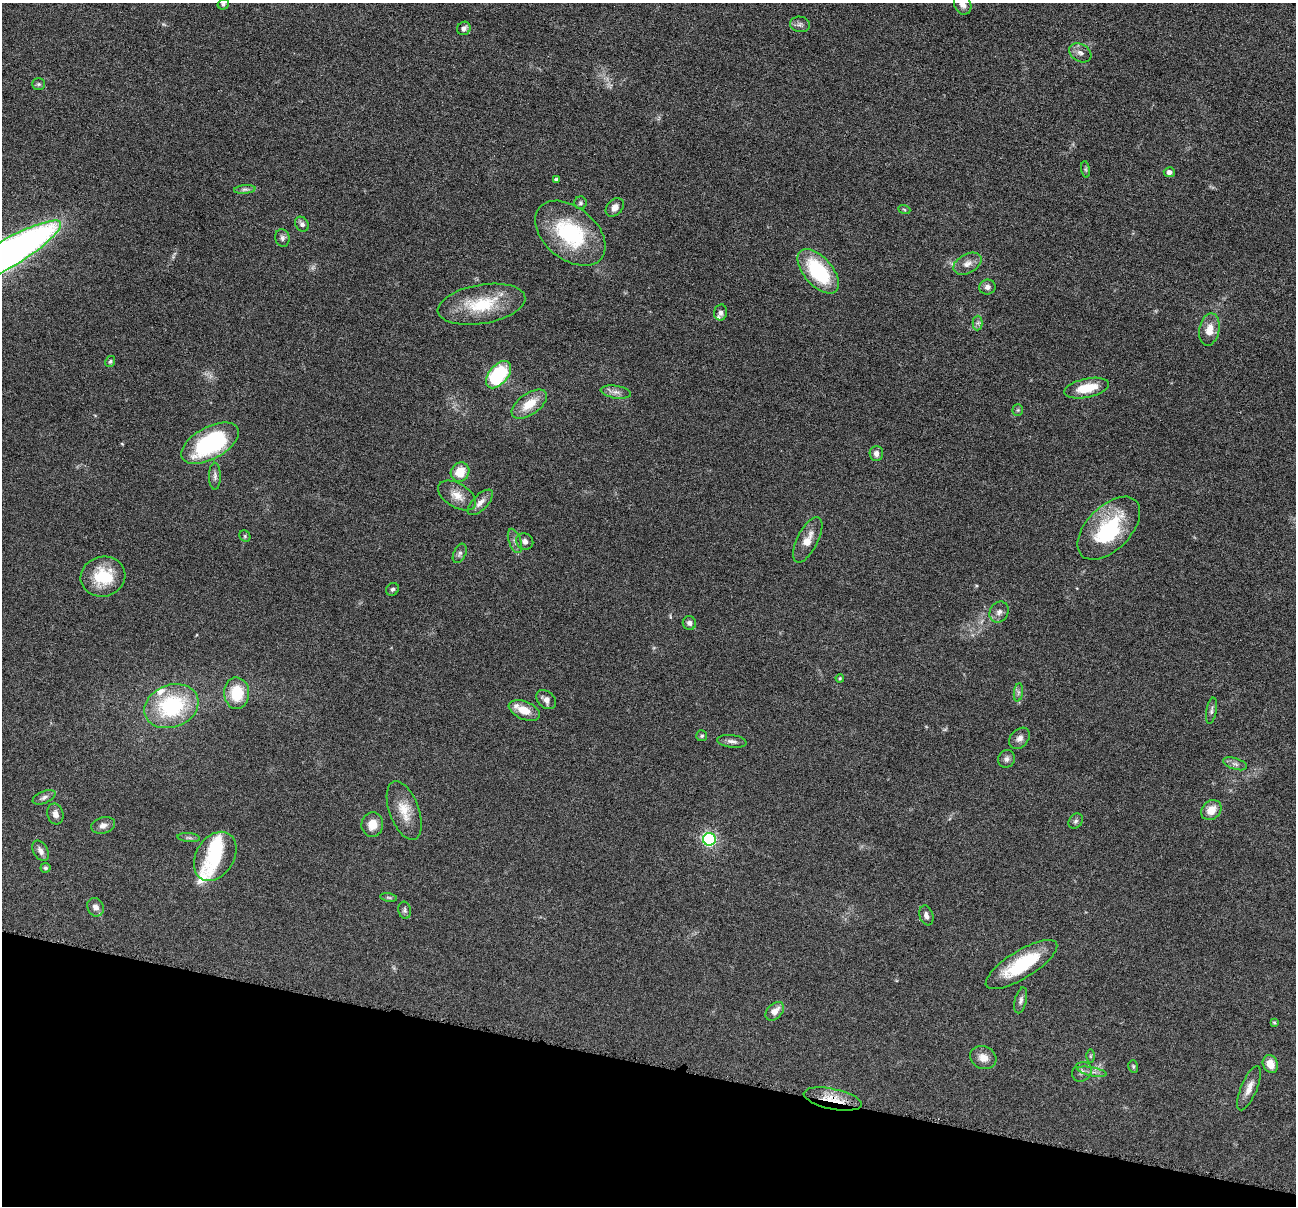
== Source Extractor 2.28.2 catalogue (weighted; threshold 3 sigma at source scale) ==
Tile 15 of 4 x 4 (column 3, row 4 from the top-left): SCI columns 2592-3885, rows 253-1456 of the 5183 x 5197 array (HDU 1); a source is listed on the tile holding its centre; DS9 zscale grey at full resolution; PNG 1298 x 1208 px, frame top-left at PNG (2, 3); each listed source drawn as its Kron ellipse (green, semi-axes under 4 px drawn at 4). Shown black and unused: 12% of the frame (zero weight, under 4 of 8 exposures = <1% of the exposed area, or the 3 px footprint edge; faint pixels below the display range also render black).
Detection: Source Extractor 2.28.2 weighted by HDU 2 'WHT'; one run over the whole footprint, this tile lists its part. Background 0.0365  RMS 0.0036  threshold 0.0148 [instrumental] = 3 sigma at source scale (4.09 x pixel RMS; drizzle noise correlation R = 1.36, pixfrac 0.8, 0.05/0.05 arcsec/px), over >= 5 px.
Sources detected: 93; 1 too faint to see at this stretch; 2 inside a brighter object's white glare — neither listed nor drawn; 4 inside a brighter listed object's ellipse — not listed separately; the other 86 listed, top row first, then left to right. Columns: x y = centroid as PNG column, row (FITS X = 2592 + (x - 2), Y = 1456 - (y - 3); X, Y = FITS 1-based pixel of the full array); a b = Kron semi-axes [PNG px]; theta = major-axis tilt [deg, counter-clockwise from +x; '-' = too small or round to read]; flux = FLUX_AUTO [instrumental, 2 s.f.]
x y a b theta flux
223 4 6 5 - 0.56
963 4 10 8 -66 1.7
800 24 10 7 -8 1.2
464 28 7 6 - 1.4
1080 53 12 8 -31 1.7
39 84 6 5 - 0.62
1086 169 8 4 -82 0.58
1169 172 5 5 - 1.4
556 179 4 3 - 0.62
245 189 11 4 5 0.91
580 203 6 6 - 0.63
615 207 10 7 46 1.9
904 209 6 4 -20 0.38
302 224 8 6 -54 1.1
570 233 40 26 -39 27
282 238 9 7 -77 1.1
2 257 68 14 30 350
967 264 15 9 28 2.6
818 271 27 14 -49 26
987 287 8 7 - 1.4
481 304 44 19 10 17
721 312 8 6 80 1.2
978 323 7 5 89 0.81
1209 329 16 10 79 4.3
110 361 6 4 59 0.52
499 375 16 9 50 27
1087 388 23 9 12 8
616 392 15 6 -9 1.9
529 404 20 10 35 7.1
1018 410 5 5 - 0.49
210 443 31 16 29 39
876 454 7 7 - 1.7
460 472 10 9 - 6
215 476 13 6 90 1.2
457 495 21 12 -31 4.1
480 502 16 7 45 2.2
1109 528 38 22 45 26
245 536 6 5 - 0.53
808 540 25 10 63 4.4
515 541 12 6 -71 1.4
525 541 9 8 - 1.4
460 553 10 6 66 1.1
103 577 22 20 16 14
392 589 7 6 - 0.74
999 612 11 9 57 1.7
689 623 7 6 - 1.1
840 678 4 4 - 0.38
1018 692 9 4 82 0.9
237 693 16 12 -87 11
546 700 11 8 -41 2.1
171 706 28 21 20 31
524 710 16 9 -23 4.9
1211 711 13 5 80 0.99
702 736 5 5 - 0.56
1019 738 12 9 48 1.9
732 741 15 6 -7 1.5
1006 759 9 8 - 1.2
1235 764 12 5 -17 1.3
44 797 12 6 23 1.2
404 810 30 14 -70 6.9
1211 810 11 9 41 4
55 814 11 8 -77 1.8
1076 821 8 6 50 0.85
103 825 12 8 15 1.7
372 825 12 10 84 4.7
189 838 11 4 -5 0.82
709 839 6 6 - 70
41 851 11 7 -61 1.7
215 856 26 19 57 16
45 868 5 5 - 0.62
389 897 8 4 -9 0.54
96 907 9 8 - 2
405 910 9 6 -79 0.82
926 915 10 6 -71 1.6
1021 965 41 13 32 19
1021 1000 13 6 76 1.2
775 1011 11 7 45 3
1274 1022 4 3 - 0.35
1090 1056 6 4 89 0.5
983 1058 13 11 -24 3.1
1270 1064 9 7 -65 3.9
1133 1066 6 4 -75 0.5
1082 1072 10 9 - 1.5
1092 1072 15 3 -11 1.1
1249 1088 24 8 67 3.2
833 1099 29 10 -12 7.3
Overlapping masked pixels (flux is a lower limit): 1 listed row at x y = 833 1099
Isophote crosses this tile's border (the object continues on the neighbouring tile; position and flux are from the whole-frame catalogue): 2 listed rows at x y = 963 4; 2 257